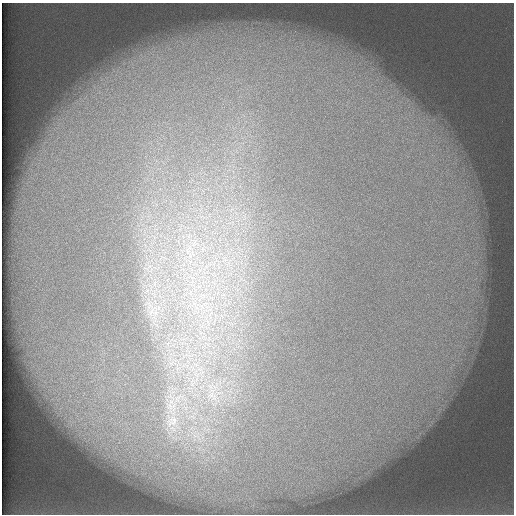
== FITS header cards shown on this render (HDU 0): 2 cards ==
NAXIS1  =                  512 /
NAXIS2  =                  512 /

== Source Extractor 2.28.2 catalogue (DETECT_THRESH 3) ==
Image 512 x 512 px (HDU 0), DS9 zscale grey, 1 PNG px = 1 image px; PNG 516 x 516 px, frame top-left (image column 1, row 512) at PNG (2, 3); no overlay
Background 112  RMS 5.3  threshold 15.8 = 3 sigma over >= 5 px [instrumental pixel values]
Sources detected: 4; all 4 listed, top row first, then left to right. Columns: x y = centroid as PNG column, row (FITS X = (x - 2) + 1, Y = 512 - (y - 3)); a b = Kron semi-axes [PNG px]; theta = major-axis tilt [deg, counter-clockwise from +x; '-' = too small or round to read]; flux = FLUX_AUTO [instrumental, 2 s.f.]
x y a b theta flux
211 395 24 13 70 11000
172 407 38 19 -83 20000
172 421 23 22 - 15000
197 436 17 13 -39 8200